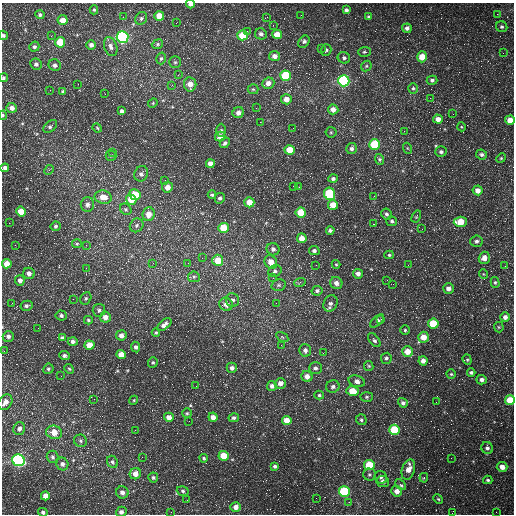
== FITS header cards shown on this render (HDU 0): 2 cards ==
NAXIS1  =                  512 /fastest changing axis
NAXIS2  =                  512 /next to fastest changing axis

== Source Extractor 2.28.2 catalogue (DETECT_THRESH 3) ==
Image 512 x 512 px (HDU 0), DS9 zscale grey, 1 PNG px = 1 image px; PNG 516 x 516 px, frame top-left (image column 1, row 512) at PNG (2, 3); each listed source drawn as its Kron ellipse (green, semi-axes under 4 px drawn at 4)
Background 1690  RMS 45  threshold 134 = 3 sigma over >= 5 px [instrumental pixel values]
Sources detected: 270; all 270 listed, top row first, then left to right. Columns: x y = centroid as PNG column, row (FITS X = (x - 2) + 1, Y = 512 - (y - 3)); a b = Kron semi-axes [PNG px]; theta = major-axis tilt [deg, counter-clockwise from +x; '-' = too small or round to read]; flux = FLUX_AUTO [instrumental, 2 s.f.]
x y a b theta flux
190 4 4 3 - 11000
94 10 4 4 - 3900
346 10 4 3 - 7500
497 14 3 3 - 2700
40 15 4 4 - 5800
301 15 3 2 - 2700
159 16 5 5 - 39000
123 17 2 2 - 1500
267 17 4 3 - 2500
369 17 4 4 - 5400
141 18 7 5 56 5900
63 20 5 5 - 25000
176 23 2 2 - 1800
273 25 2 2 - 1600
502 27 6 5 - 5800
407 28 5 4 - 9700
247 31 2 2 - 2200
261 34 6 5 - 11000
277 34 5 4 - 34000
3 35 5 4 - 4800
243 35 5 5 - 79000
51 36 3 2 - 5100
122 37 6 5 - 630000
60 42 5 5 - 90000
304 42 6 5 - 8900
157 44 6 4 23 4800
91 45 5 4 - 10000
34 47 5 4 - 5700
111 47 10 6 -70 12000
321 49 3 3 - 4000
326 50 6 5 - 6100
364 52 6 5 - 4900
503 53 2 2 - 1400
274 56 5 5 - 16000
422 57 5 5 - 51000
161 58 6 4 73 5200
344 58 6 5 - 6900
175 62 6 5 - 5100
36 64 6 5 - 7300
55 65 6 5 - 8400
366 66 6 4 47 4500
178 75 3 2 - 1800
285 76 5 5 - 140000
3 78 4 4 - 5200
432 80 5 4 - 7400
344 81 5 5 - 450000
268 83 6 5 - 19000
78 84 2 2 - 1500
190 84 7 6 - 28000
172 85 3 3 - 2400
413 88 5 4 - 5200
253 89 5 5 - 4300
50 90 2 2 - 1400
63 92 4 4 - 7600
105 94 3 2 - 4200
430 98 3 2 - 2600
286 99 5 5 - 24000
153 103 5 4 - 3200
12 108 5 5 - 15000
256 108 2 2 - 1500
333 109 5 5 - 21000
122 111 4 3 - 8100
238 113 6 5 - 16000
453 114 2 2 - 1600
3 115 4 3 - 4300
438 119 5 4 - 18000
510 120 5 4 - 28000
260 122 2 2 - 2000
50 126 8 5 39 7500
462 127 4 3 - 2500
97 128 5 4 - 3100
293 128 3 2 - 3400
221 130 6 5 - 5600
404 131 2 2 - 1600
331 132 5 5 - 3400
220 136 5 5 - 23000
225 143 6 4 46 7400
375 144 5 5 - 160000
407 148 5 3 - 2600
351 149 5 5 - 9500
290 150 5 5 - 58000
113 152 2 2 - 1500
441 152 5 5 - 8100
481 154 6 5 - 7100
111 156 5 5 - 3800
501 158 5 4 - 3500
379 159 5 4 - 4300
210 164 4 4 - 22000
5 168 4 4 - 9600
49 170 5 4 - 3900
141 174 8 6 60 10000
333 179 4 4 - 7200
165 180 2 2 - 1400
293 186 2 2 - 1300
167 187 5 5 - 19000
299 187 2 2 - 4900
478 190 5 5 - 20000
330 194 6 5 - 220000
135 195 5 5 - 75000
212 195 4 3 - 4200
374 196 3 2 - 2400
103 197 8 6 -11 37000
220 198 5 5 - 6300
131 200 5 5 - 40000
249 202 5 5 - 39000
87 204 7 6 - 12000
333 205 5 5 - 39000
126 209 6 5 - 5100
21 212 5 5 - 53000
301 212 5 5 - 74000
149 214 7 6 - 28000
386 214 5 5 - 6600
416 217 6 3 59 3300
392 221 5 5 - 6100
460 222 6 5 - 56000
9 223 2 2 - 2200
374 224 2 2 - 1600
137 225 7 6 - 7500
56 226 5 5 - 5700
223 228 5 5 - 62000
422 229 2 2 - 1400
330 230 4 3 - 7000
302 238 5 5 - 28000
476 241 6 5 - 8900
77 244 5 4 - 3800
15 245 2 2 - 1400
86 245 3 3 - 1900
273 249 6 6 - 9900
314 251 5 4 - 8300
389 255 5 4 - 4100
202 258 3 3 - 2800
484 258 6 5 - 18000
218 260 6 5 - 53000
271 262 7 6 - 28000
153 263 2 2 - 1400
188 263 3 3 - 1300
7 264 5 4 - 34000
336 264 4 4 - 2900
316 265 2 2 - 1300
408 265 2 2 - 1200
505 266 2 2 - 2700
86 268 2 2 - 1500
275 271 7 5 28 7800
29 273 6 5 - 13000
358 274 5 5 - 12000
483 274 5 3 - 2300
194 277 6 5 - 5700
273 278 4 4 - 3500
20 280 5 5 - 11000
387 280 2 2 - 1400
300 282 6 3 19 4100
495 282 5 4 - 4000
336 283 6 6 - 16000
393 284 2 2 - 1700
279 285 7 5 14 6300
448 288 5 5 - 15000
317 291 5 5 - 6800
86 298 6 5 - 5800
73 299 2 2 - 1800
232 300 7 6 - 9700
12 303 3 2 - 2500
276 303 2 2 - 6000
330 303 8 6 64 11000
226 304 7 6 - 17000
26 306 6 5 - 6800
99 310 6 6 - 7600
61 315 5 5 - 6300
105 317 5 5 - 21000
505 317 5 5 - 13000
381 319 3 2 - 4400
88 320 4 3 - 4100
377 321 8 4 40 7900
433 324 5 5 - 99000
164 325 8 4 39 12000
499 327 5 5 - 3400
38 328 2 2 - 1400
405 330 4 4 - 3800
156 333 4 3 - 4000
121 335 5 5 - 14000
8 336 5 5 - 9300
282 337 6 4 -34 4100
423 337 5 5 - 34000
62 338 4 4 - 8200
374 340 8 4 -52 8100
73 341 5 4 - 8700
89 345 5 5 - 48000
281 345 2 2 - 1400
136 347 5 4 - 9000
305 350 6 5 - 11000
4 351 4 3 - 2000
407 351 5 5 - 36000
323 353 3 3 - 1600
121 355 5 4 - 35000
64 356 5 4 - 7200
386 358 5 5 - 7100
467 360 5 4 - 4000
423 361 4 4 - 16000
153 362 5 5 - 4400
369 366 5 4 - 3500
232 368 5 5 - 11000
316 368 6 5 - 9200
48 369 5 5 - 4900
69 369 5 4 - 3800
471 372 4 3 - 6200
451 374 4 4 - 3800
61 376 2 2 - 2400
307 376 5 5 - 18000
481 380 5 4 - 12000
357 381 8 5 -17 17000
280 383 5 5 - 16000
196 386 2 2 - 1200
272 386 5 5 - 11000
333 387 7 6 - 8600
353 391 6 5 - 60000
319 395 5 4 - 4700
367 397 6 5 - 4700
94 399 2 2 - 3000
134 400 4 3 - 2800
510 400 5 5 - 60000
5 402 8 6 53 19000
436 402 2 2 - 1500
403 403 5 4 - 8900
187 413 5 5 - 4000
169 417 5 4 - 17000
213 417 5 4 - 18000
234 418 5 4 - 7500
287 420 5 4 - 33000
361 420 5 5 - 5500
189 421 2 2 - 3000
19 429 6 6 - 13000
135 430 2 2 - 1500
395 430 5 5 - 150000
54 432 8 6 -15 36000
80 441 6 6 - 6900
487 448 6 5 - 9100
224 456 5 5 - 53000
53 457 6 5 - 7400
142 457 3 3 - 1200
204 458 4 3 - 3500
451 458 2 2 - 1500
18 460 6 5 - 570000
112 462 6 5 - 6400
62 464 6 6 - 11000
369 465 5 5 - 100000
275 466 4 3 - 5600
502 467 5 5 - 22000
408 470 10 6 73 28000
135 474 6 5 - 25000
369 474 6 6 - 6000
381 477 6 6 - 6400
153 478 5 5 - 5600
424 478 5 4 - 3700
488 480 5 3 - 4500
383 481 6 5 - 12000
400 485 6 4 -46 7500
183 491 6 4 -17 5600
397 491 5 5 - 20000
122 492 6 6 - 14000
344 492 5 5 - 210000
45 496 4 4 - 26000
316 498 2 2 - 17000
438 499 5 4 - 3800
187 500 2 2 - 1500
349 502 3 3 - 2100
236 507 5 5 - 17000
43 512 5 4 - 6500
121 512 5 5 - 9200
171 512 2 2 - 1300
496 512 3 2 - 2400
452 513 3 2 - 1900
At the frame edge (FLAGS 8, measured only in part): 11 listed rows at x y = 190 4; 3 35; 3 78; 3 115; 510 120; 5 168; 510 400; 5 402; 43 512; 121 512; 452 513